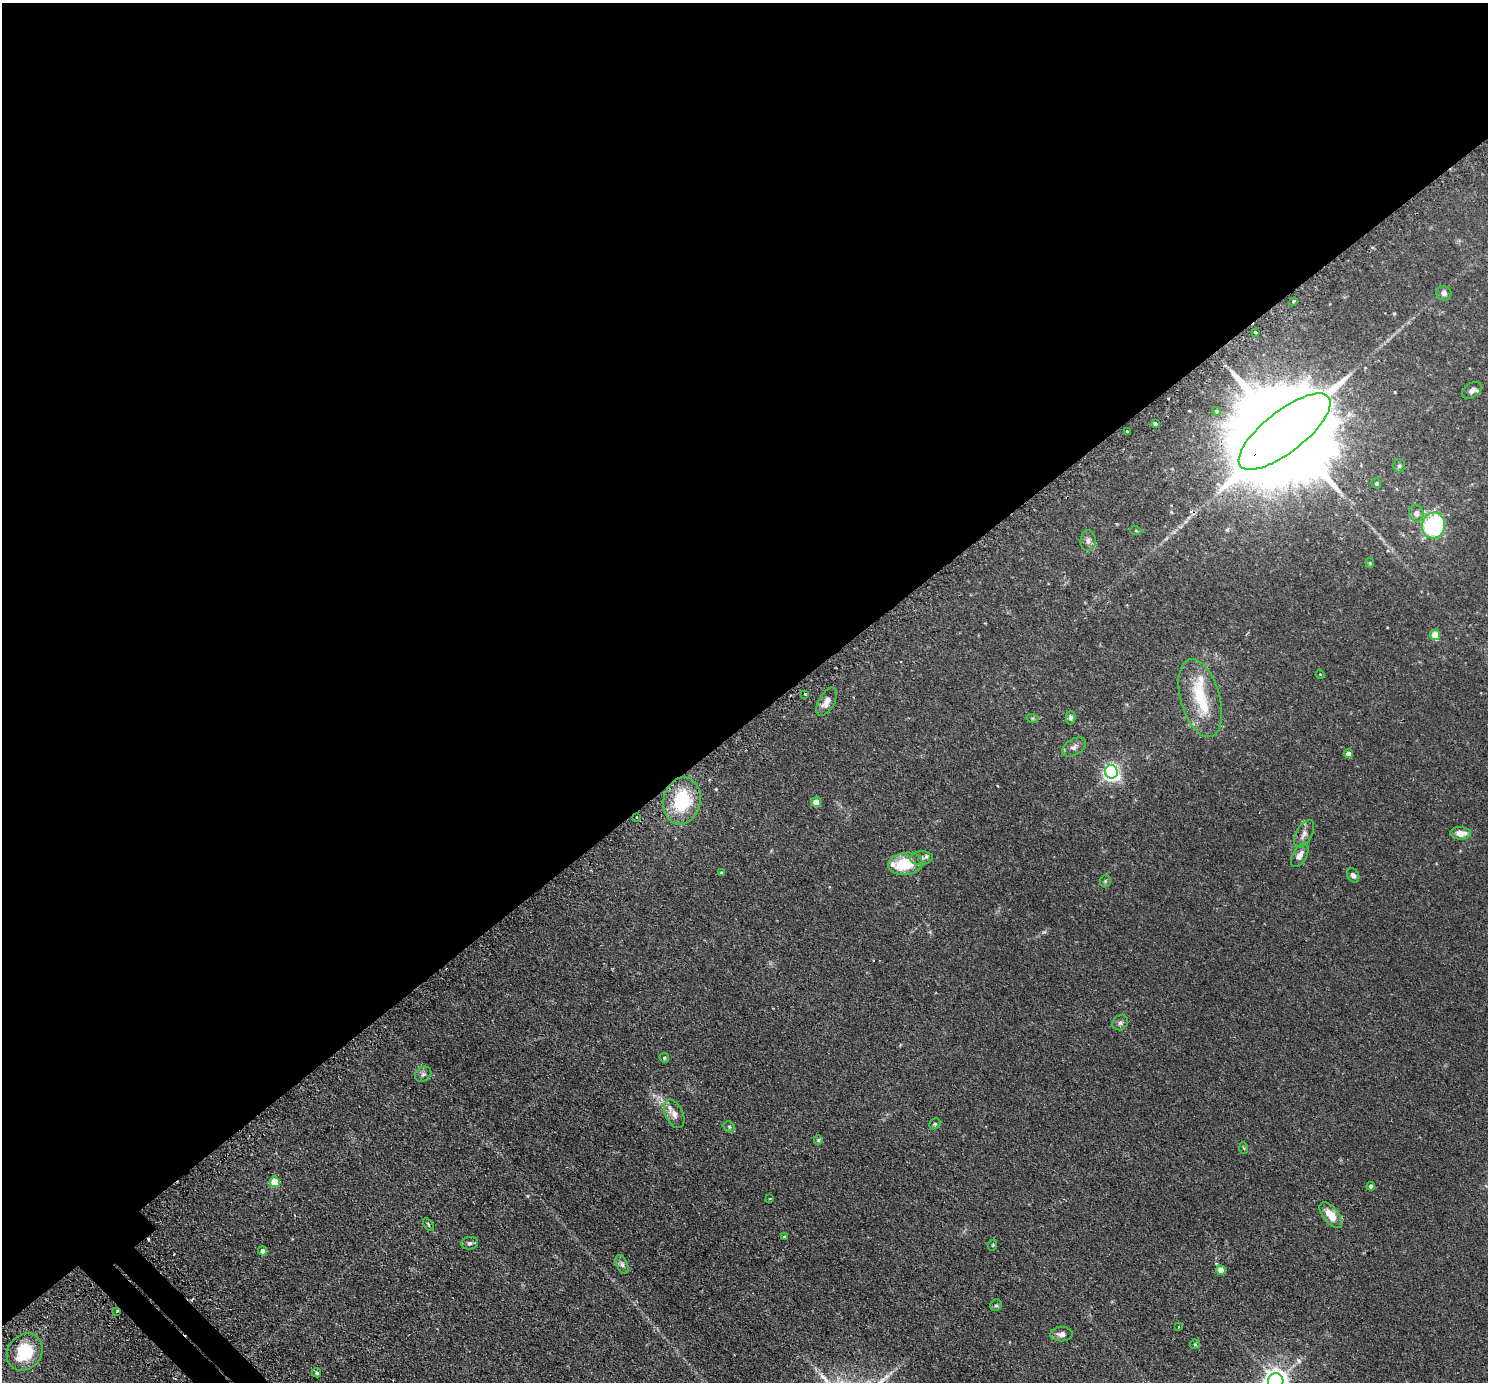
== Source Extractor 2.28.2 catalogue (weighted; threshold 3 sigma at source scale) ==
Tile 2 of 4 x 4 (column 2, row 1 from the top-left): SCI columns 1536-3021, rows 4329-5708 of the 6041 x 6039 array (HDU 1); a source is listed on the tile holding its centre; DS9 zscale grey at full resolution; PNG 1490 x 1384 px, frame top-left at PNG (2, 3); each listed source drawn as its Kron ellipse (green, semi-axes under 4 px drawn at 4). Shown black and unused: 53% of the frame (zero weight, under 2 of 3 exposures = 4% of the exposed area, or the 3 px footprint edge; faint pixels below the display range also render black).
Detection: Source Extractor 2.28.2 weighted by HDU 2 'WHT'; one run over the whole footprint, this tile lists its part. Background 0.0806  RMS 0.0067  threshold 0.0301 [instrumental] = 3 sigma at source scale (4.5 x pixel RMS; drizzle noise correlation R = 1.50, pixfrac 1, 0.05/0.05 arcsec/px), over >= 5 px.
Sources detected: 69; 1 too faint to see at this stretch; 2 cosmic-ray / hot-pixel residue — neither listed nor drawn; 3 inside a brighter listed object's ellipse — not listed separately; the other 63 listed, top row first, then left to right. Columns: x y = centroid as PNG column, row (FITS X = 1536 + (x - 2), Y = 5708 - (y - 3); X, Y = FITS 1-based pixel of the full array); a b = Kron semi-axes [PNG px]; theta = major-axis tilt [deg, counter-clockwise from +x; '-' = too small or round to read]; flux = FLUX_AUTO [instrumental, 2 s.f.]
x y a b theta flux
1444 293 8 7 - 2.3
1293 301 3 3 - 2.1
1255 333 3 3 - 2.5
1472 390 11 7 33 2.8
1216 411 4 4 - 0.84
1155 424 3 3 - 2.1
1128 432 4 3 - 1.5
1285 432 56 20 38 28000
1399 466 6 5 - 1.2
1376 483 5 4 - 1
1416 513 8 7 - 3.8
1433 526 13 11 74 70
1136 531 5 3 - 0.62
1088 541 10 7 -89 2.8
1370 563 5 4 - 0.78
1435 635 5 4 - 18
1320 674 4 3 - 0.47
805 694 3 3 - 0.92
1200 698 40 19 -74 27
827 702 16 7 61 4.5
1070 717 7 5 90 1.4
1032 718 6 4 -17 0.79
1074 747 13 8 30 3.2
1348 754 4 4 - 4.4
1111 772 7 6 - 220
682 801 24 18 78 36
816 802 5 5 - 11
636 817 3 2 - 0.56
1460 833 10 6 -1 5.7
1304 834 15 8 61 3.5
1300 855 13 7 60 4
921 858 11 6 5 2.7
905 864 17 11 7 21
721 873 4 3 - 1
1353 875 7 5 -58 2.3
1105 881 6 5 - 0.99
1120 1023 8 7 - 1.7
664 1058 5 4 - 0.85
423 1074 9 7 35 2
674 1114 15 8 -63 5
935 1124 6 5 - 0.94
729 1127 6 5 - 0.99
818 1140 5 4 - 0.76
1244 1148 6 4 -85 0.7
275 1182 5 5 - 19
1371 1186 4 4 - 2.3
770 1199 3 2 - 0.54
1331 1215 15 7 -51 10
428 1224 7 3 -55 0.78
785 1237 4 3 - 1.4
470 1243 8 6 7 1.7
993 1245 6 3 71 0.63
263 1251 4 4 - 3
622 1264 10 5 -65 2.1
1221 1270 5 4 - 10
996 1305 6 5 - 1.1
117 1311 3 3 - 0.66
1178 1327 3 2 - 0.57
1061 1334 11 7 0 3.1
1195 1344 5 5 - 0.74
25 1352 20 16 50 29
317 1373 5 4 - 1.1
1276 1381 8 7 - 620
Overlapping masked pixels (flux is a lower limit): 2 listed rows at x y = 1285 432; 682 801
Isophote crosses this tile's border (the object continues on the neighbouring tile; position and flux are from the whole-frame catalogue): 1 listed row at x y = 1276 1381